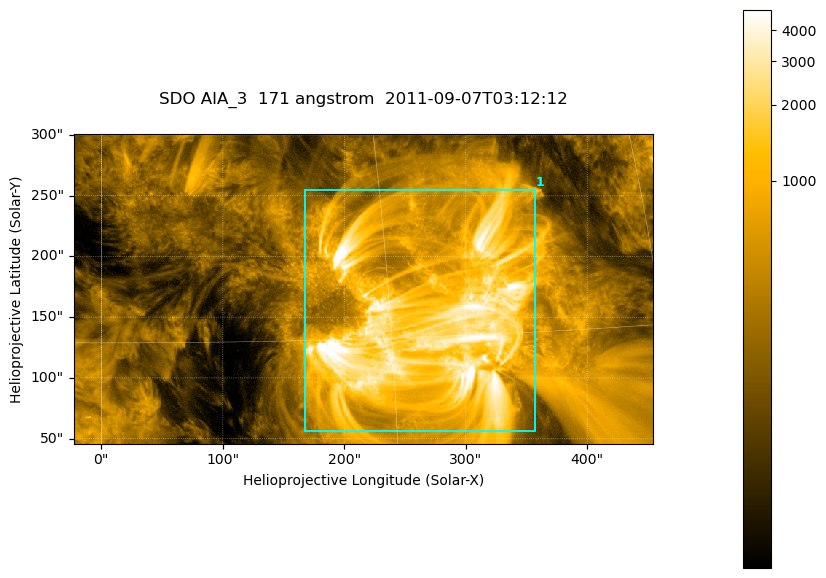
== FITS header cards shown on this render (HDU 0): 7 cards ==
TELESCOP= 'SDO     '           /
INSTRUME= 'AIA_3   '           /
WAVELNTH=                  171 /
WAVEUNIT= 'angstrom'           /
DATE-OBS= '2011-09-07T03:12:12.34' /
CTYPE1  = 'HPLN-TAN'           /
CTYPE2  = 'HPLT-TAN'           /

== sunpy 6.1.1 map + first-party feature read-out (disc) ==
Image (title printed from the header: SDO AIA_3  171 angstrom  2011-09-07T03:12:12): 795 x 425 px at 0.599 arcsec/px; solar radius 952 arcsec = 1588 px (partial field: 4.3% of the solar disc is inside the frame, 100% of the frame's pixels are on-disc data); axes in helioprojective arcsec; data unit not stated in the header (colour bar unlabelled)
Pointing: header CRPIX1/2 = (2050.96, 2049.84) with CRVAL1/2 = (0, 0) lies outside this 795 x 425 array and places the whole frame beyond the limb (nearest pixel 1.29 R_sun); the SolarSoft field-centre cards XCEN/YCEN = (215.6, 173.2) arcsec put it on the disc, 1755 arcsec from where CRPIX/CRVAL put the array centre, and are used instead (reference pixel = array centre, CRVAL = XCEN/YCEN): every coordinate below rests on XCEN/YCEN
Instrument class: DISC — disc imager (sunpy class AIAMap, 171 A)
Bright regions (active regions / flare kernels): reference = the on-disc median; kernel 7 px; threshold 5 sigma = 1399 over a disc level ~316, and >= 1.15x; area >= 337 px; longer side >= 5 px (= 3 arcsec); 1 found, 1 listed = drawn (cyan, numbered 1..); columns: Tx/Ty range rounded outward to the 2 arcsec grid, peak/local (2 s.f.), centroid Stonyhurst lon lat
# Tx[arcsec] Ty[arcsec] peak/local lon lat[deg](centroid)
1 168..358 56..256 28 +17 +15